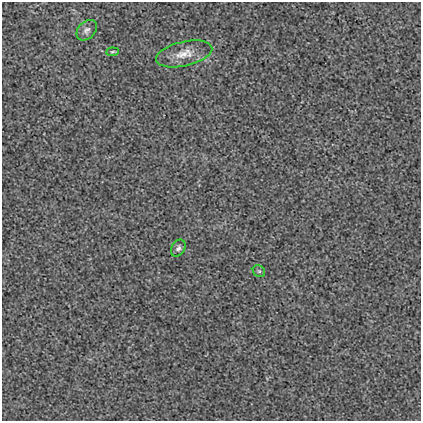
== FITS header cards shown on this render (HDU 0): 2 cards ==
NAXIS1  =                  419
NAXIS2  =                  419

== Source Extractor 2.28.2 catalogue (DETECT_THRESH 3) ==
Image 419 x 419 px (HDU 0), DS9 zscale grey, 1 PNG px = 1 image px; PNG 423 x 423 px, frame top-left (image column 1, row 419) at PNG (2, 2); each listed source drawn as its Kron ellipse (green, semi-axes under 4 px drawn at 4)
Background 0.00267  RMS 0.018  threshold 0.0543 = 3 sigma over >= 5 px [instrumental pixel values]
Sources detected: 5; all 5 listed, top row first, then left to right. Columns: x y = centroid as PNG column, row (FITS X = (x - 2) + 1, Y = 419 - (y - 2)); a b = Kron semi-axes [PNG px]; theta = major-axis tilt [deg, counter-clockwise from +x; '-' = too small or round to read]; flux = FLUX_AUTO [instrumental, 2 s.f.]
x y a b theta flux
87 30 12 8 46 5.6
112 52 6 4 7 1.6
184 54 29 12 13 19
178 248 9 6 58 3.9
259 271 7 5 -41 2.3